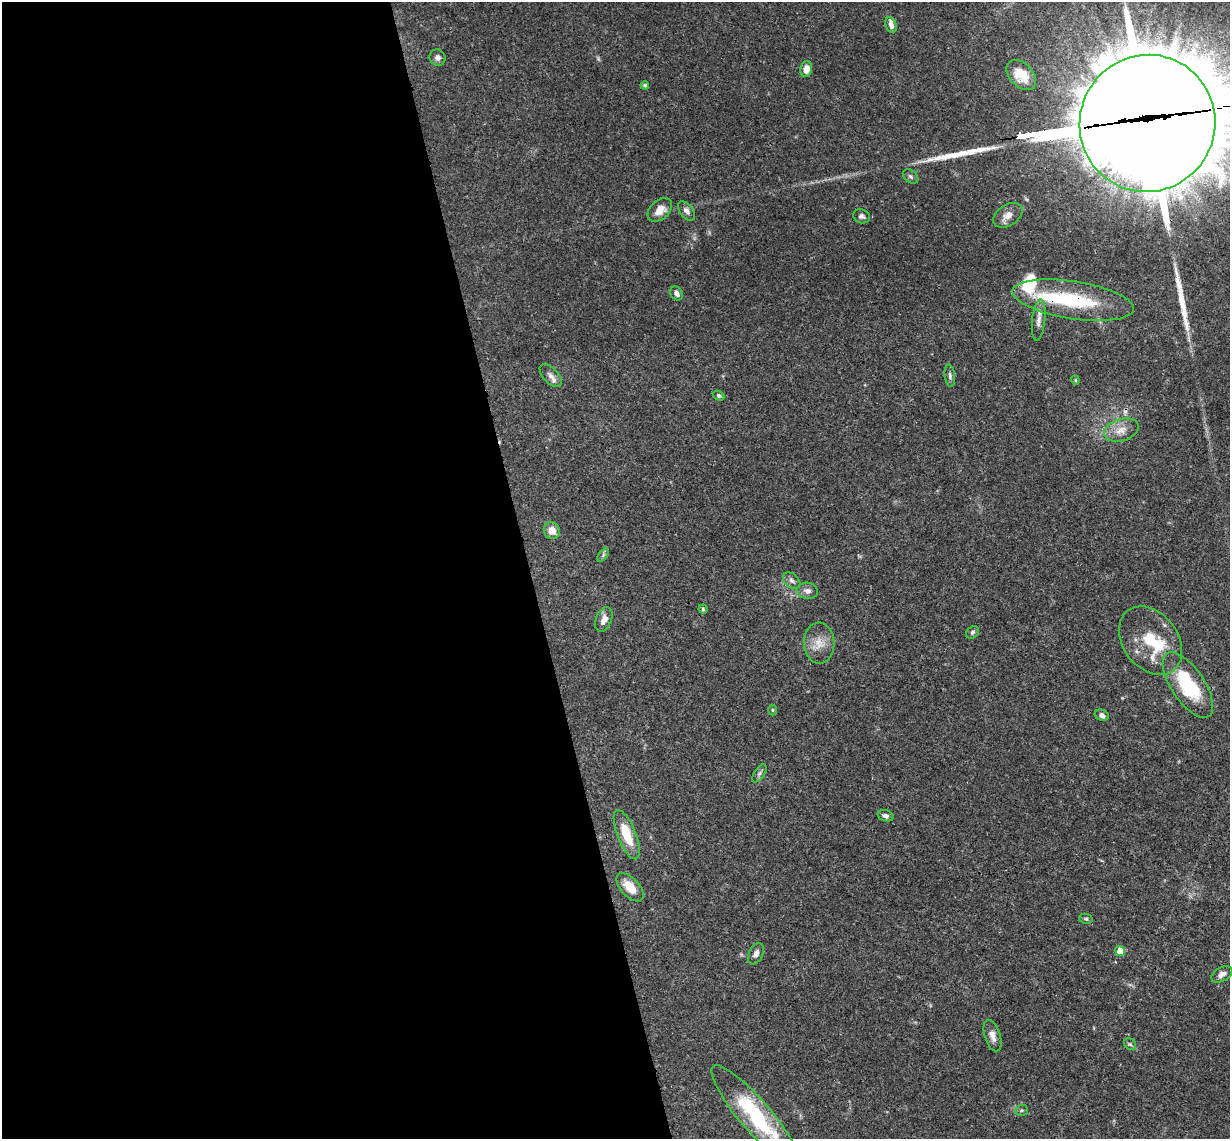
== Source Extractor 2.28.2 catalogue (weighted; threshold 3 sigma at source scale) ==
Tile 9 of 4 x 4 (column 1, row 3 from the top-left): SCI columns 60-1287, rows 1402-2538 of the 5026 x 4964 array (HDU 1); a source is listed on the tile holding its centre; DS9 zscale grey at full resolution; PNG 1232 x 1141 px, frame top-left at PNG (2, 2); each listed source drawn as its Kron ellipse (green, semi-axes under 4 px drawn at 4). Shown black and unused: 43% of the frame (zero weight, under 3 of 4 exposures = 6% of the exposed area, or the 3 px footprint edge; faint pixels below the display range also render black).
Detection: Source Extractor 2.28.2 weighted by HDU 2 'WHT'; one run over the whole footprint, this tile lists its part. Background 0.0422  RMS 0.0029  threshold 0.0129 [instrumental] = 3 sigma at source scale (4.5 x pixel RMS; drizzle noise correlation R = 1.50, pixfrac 1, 0.05/0.05 arcsec/px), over >= 5 px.
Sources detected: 58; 8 inside a brighter object's white glare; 1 cosmic-ray / hot-pixel residue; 3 long thin detections or spike segments (spike, bleed or trail) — neither listed nor drawn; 3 inside a brighter listed object's ellipse — not listed separately; the other 43 listed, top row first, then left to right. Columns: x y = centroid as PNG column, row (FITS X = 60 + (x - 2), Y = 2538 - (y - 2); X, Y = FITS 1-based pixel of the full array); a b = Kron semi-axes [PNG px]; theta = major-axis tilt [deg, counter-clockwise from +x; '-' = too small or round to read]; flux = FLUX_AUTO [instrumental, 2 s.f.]
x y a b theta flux
891 25 8 5 -66 1.4
438 58 8 8 - 1.1
806 69 8 6 78 2.4
1021 75 18 11 -46 5.1
645 85 4 3 - 0.58
1147 123 69 67 61 7800
911 176 9 6 -39 0.68
660 210 14 9 42 3.2
687 211 11 6 -51 1.3
1008 215 16 10 33 2.4
861 216 8 7 - 0.9
676 293 7 6 - 1.1
1073 300 61 19 -9 23
1039 320 21 6 84 2
551 376 14 7 -47 1.6
950 376 11 5 -83 0.77
1075 380 4 4 - 0.31
719 395 6 4 -33 0.56
1121 430 18 11 16 3.2
552 530 9 8 - 2.7
603 555 8 4 54 0.54
792 581 10 6 -39 0.97
808 591 10 8 -10 1.4
703 609 4 4 - 0.36
604 619 13 7 68 2.1
972 632 7 5 47 0.61
1151 641 37 27 -53 14
819 643 20 15 -88 4.2
1188 685 38 16 -56 18
772 710 5 3 - 0.27
1102 715 7 5 -23 0.98
759 773 10 5 54 0.8
886 816 8 5 -18 0.93
627 835 26 9 -68 8.5
630 887 17 9 -47 5
1086 919 7 5 -12 0.5
1120 951 5 4 - 4.2
756 954 11 7 65 1.5
1222 974 11 7 30 1.4
992 1035 16 8 -72 2
1130 1044 6 5 - 0.48
1021 1110 6 5 - 0.5
755 1116 64 15 -49 25
Overlapping masked pixels (flux is a lower limit): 3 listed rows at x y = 1147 123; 1073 300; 1039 320
Isophote crosses this tile's border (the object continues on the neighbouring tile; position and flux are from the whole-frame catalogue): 2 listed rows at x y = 1147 123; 755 1116